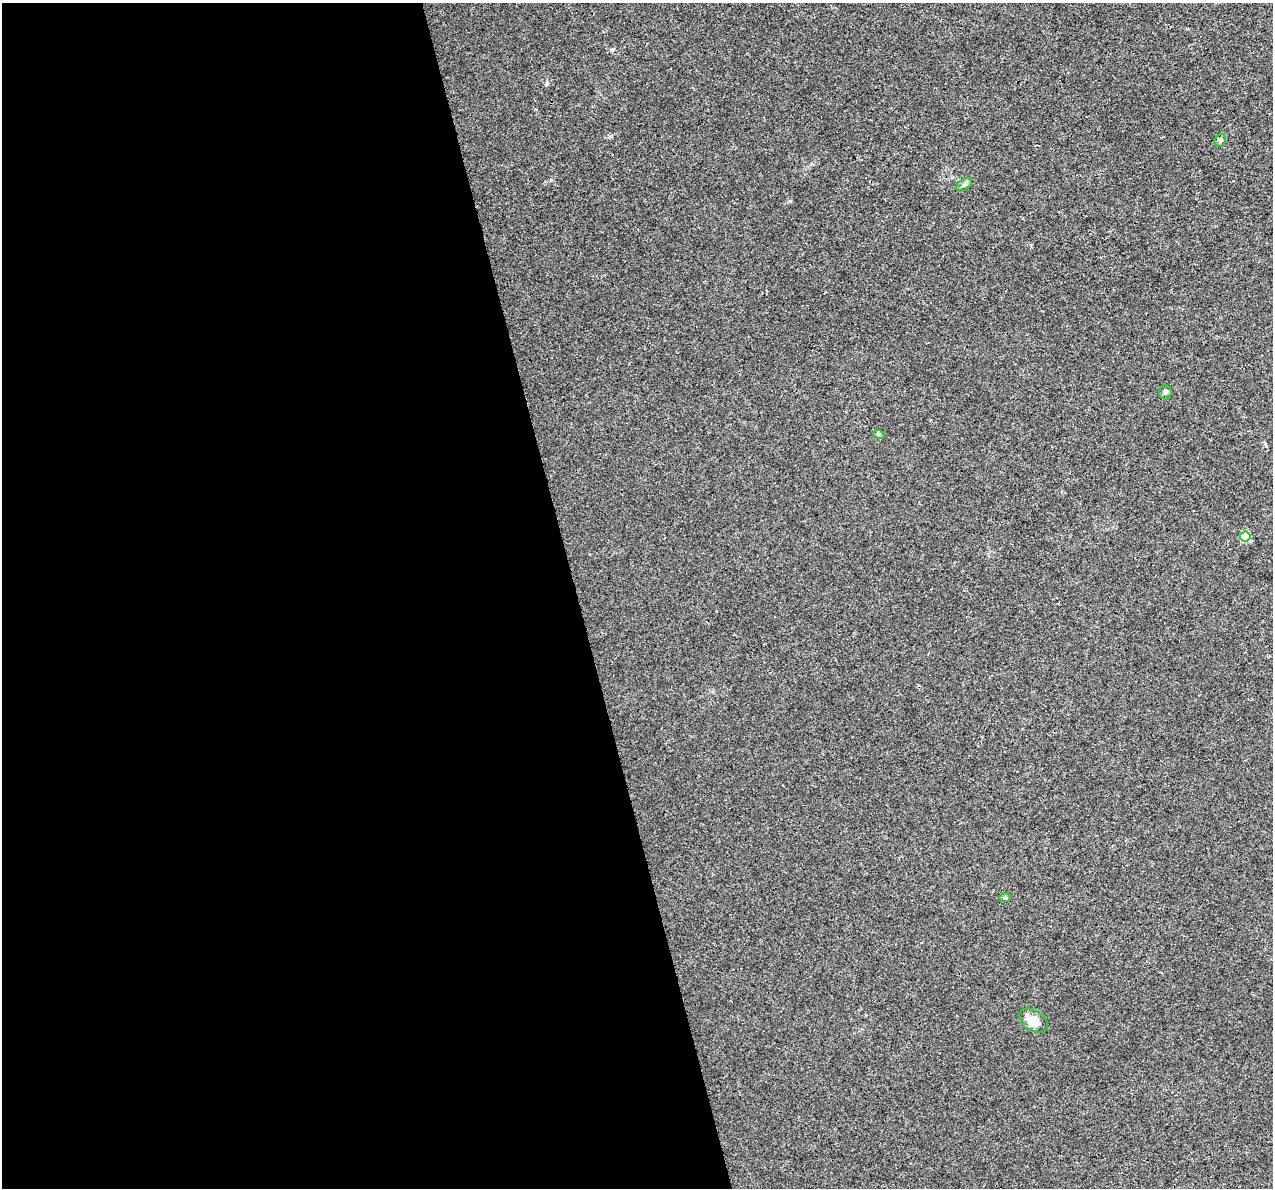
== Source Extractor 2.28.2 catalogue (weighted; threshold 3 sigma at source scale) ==
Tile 9 of 4 x 4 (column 1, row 3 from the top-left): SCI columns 2-1272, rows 1276-2461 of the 5085 x 4877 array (HDU 1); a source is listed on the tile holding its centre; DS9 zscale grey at full resolution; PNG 1275 x 1190 px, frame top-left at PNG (2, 3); each listed source drawn as its Kron ellipse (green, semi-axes under 4 px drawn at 4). Shown black and unused: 45% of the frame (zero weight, under 3 of 4 exposures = <1% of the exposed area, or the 3 px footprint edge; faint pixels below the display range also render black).
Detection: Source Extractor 2.28.2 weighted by HDU 2 'WHT'; one run over the whole footprint, this tile lists its part. Background 0.00463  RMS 0.0025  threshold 0.0112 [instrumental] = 3 sigma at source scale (4.5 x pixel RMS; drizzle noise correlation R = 1.50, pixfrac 1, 0.0396/0.0396 arcsec/px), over >= 5 px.
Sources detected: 7; all 7 listed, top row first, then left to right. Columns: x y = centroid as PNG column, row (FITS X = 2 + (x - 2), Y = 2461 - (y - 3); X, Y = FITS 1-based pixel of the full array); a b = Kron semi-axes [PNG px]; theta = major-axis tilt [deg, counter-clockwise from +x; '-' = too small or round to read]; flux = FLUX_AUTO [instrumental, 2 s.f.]
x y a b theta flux
1220 140 7 5 69 0.55
964 185 8 5 29 0.61
1165 392 7 6 - 0.68
879 435 6 3 -19 0.33
1245 537 5 5 - 8
1005 898 6 4 -1 0.34
1033 1021 16 10 -34 3.3